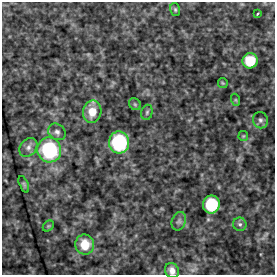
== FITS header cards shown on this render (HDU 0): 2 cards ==
NAXIS1  =                  273 / FITS: X Dimension
NAXIS2  =                  273 / FITS: Y Dimension

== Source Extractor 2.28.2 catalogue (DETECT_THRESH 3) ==
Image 273 x 273 px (HDU 0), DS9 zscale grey, 1 PNG px = 1 image px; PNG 277 x 277 px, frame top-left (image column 1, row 273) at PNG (2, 2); each listed source drawn as its Kron ellipse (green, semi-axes under 4 px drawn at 4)
Background 3860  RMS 110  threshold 328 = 3 sigma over >= 5 px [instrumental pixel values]
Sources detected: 21; all 21 listed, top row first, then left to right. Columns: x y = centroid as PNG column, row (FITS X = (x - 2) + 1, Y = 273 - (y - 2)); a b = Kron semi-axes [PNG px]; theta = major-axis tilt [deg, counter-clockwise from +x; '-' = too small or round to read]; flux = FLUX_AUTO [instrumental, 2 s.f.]
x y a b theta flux
175 9 6 5 - 12000
258 14 3 2 - 6100
250 61 8 7 - 220000
223 83 5 5 - 8000
236 100 6 4 -71 9200
135 104 6 5 - 12000
92 112 11 9 79 120000
147 112 8 5 74 16000
260 120 8 7 - 24000
57 132 9 7 -38 28000
243 136 5 5 - 8700
119 142 11 10 - 680000
28 147 10 8 50 33000
49 150 12 12 - 720000
24 184 9 4 -67 13000
211 204 9 8 - 400000
179 221 9 7 69 26000
240 224 7 6 - 20000
48 226 6 4 44 11000
85 245 10 9 - 150000
172 271 8 6 -63 45000
At the frame edge (FLAGS 8, measured only in part): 1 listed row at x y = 172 271